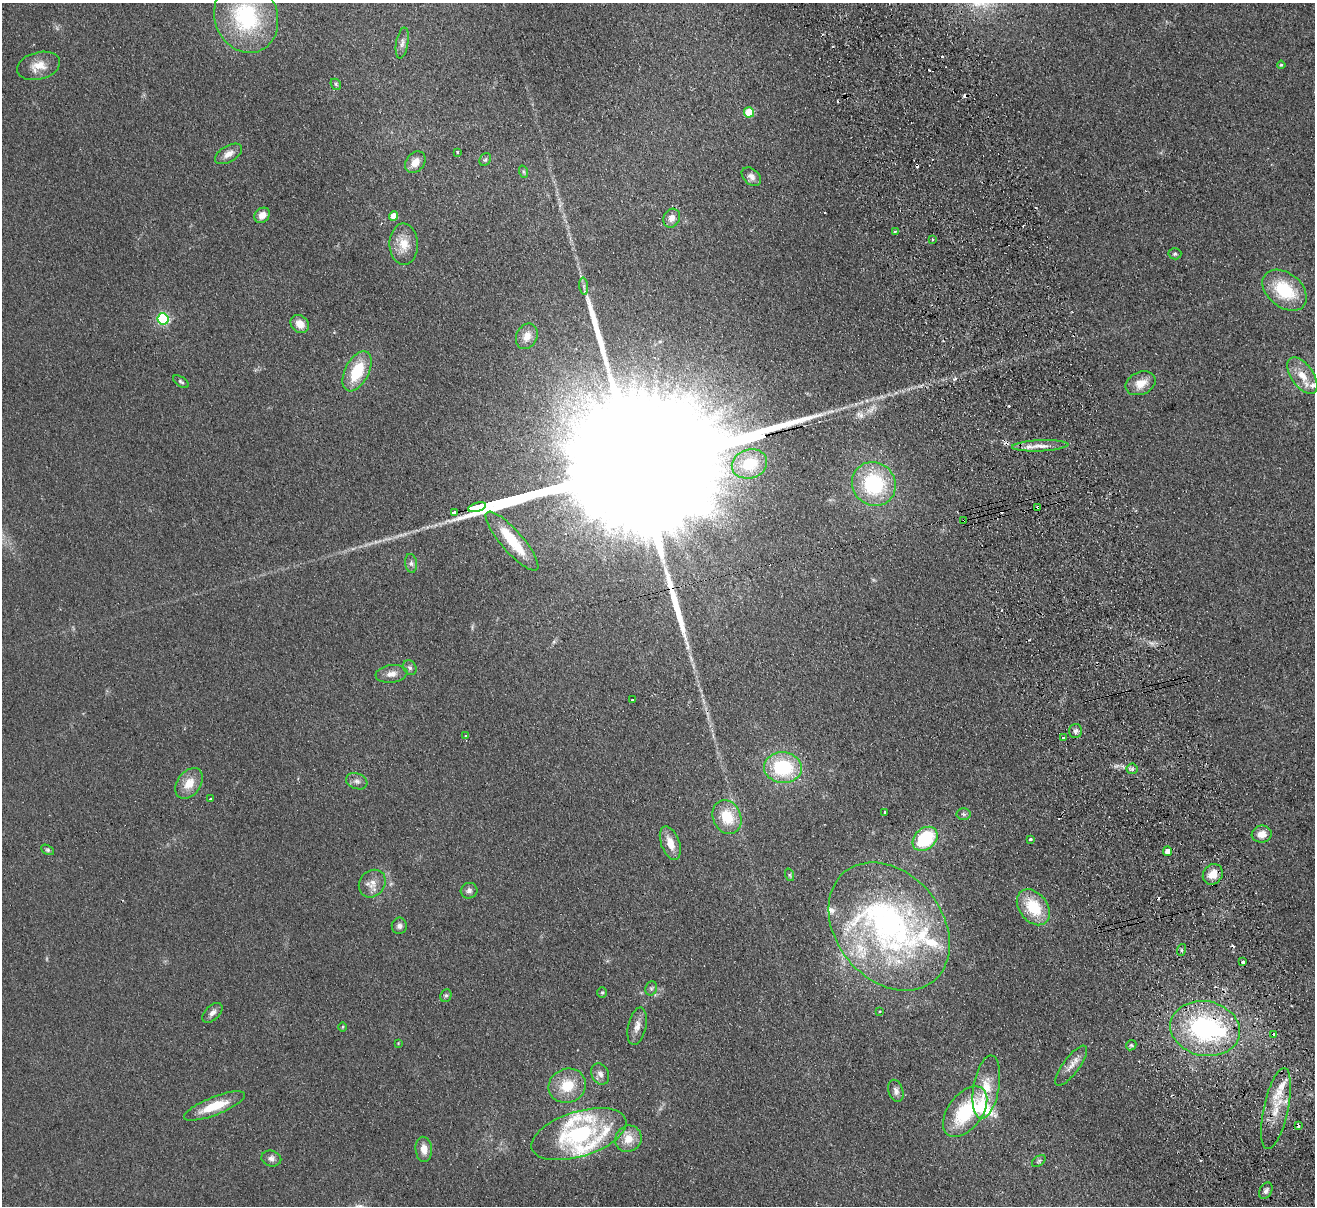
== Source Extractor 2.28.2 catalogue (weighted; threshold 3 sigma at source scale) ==
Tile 6 of 4 x 4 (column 2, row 2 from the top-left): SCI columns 1369-2681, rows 2696-3899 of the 5362 x 5269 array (HDU 1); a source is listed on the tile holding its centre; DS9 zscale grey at full resolution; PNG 1317 x 1208 px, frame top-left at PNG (2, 3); each listed source drawn as its Kron ellipse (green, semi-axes under 4 px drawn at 4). Shown black and unused: <1% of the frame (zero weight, under 2 of 3 exposures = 3% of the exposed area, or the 3 px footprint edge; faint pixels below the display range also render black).
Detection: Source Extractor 2.28.2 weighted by HDU 2 'WHT'; one run over the whole footprint, this tile lists its part. Background 0.13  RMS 0.011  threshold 0.0508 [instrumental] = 3 sigma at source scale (4.5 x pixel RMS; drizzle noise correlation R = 1.50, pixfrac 1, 0.05/0.05 arcsec/px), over >= 5 px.
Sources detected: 124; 4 inside a brighter object's white glare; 13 cosmic-ray / hot-pixel residue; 2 long thin detections or spike segments (spike, bleed or trail) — neither listed nor drawn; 13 inside a brighter listed object's ellipse — not listed separately; the other 92 listed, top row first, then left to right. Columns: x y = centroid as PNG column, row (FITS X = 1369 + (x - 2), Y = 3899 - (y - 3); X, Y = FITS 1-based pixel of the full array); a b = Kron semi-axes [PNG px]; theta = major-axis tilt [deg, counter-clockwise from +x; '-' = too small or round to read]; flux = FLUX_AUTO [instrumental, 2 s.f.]
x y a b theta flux
246 17 37 31 -70 120
402 43 15 6 80 4.9
1281 65 4 4 - 1.3
38 66 22 13 14 17
336 84 6 5 - 1.6
749 112 5 5 - 38
458 152 3 3 - 2.8
228 154 15 8 31 8.3
485 160 7 5 52 2.1
415 162 12 9 53 12
524 172 6 4 -71 1.6
751 177 11 7 -42 5.4
262 215 8 7 - 8.8
393 216 5 4 - 14
672 218 10 8 64 7
895 231 3 2 - 1.8
932 239 3 2 - 1.8
404 244 20 14 -89 19
1175 254 6 5 - 1.9
584 286 9 4 -83 2.7
1285 290 25 17 -39 55
163 319 6 5 - 140
300 324 10 8 -43 12
527 336 13 10 65 11
357 371 22 12 63 42
1302 376 21 11 -54 19
181 382 9 4 -32 2.2
1141 383 16 11 24 16
1040 446 28 5 2 12
749 464 18 14 19 43
874 484 23 21 -47 90
477 507 9 3 15 2000
1038 507 3 2 - 1.7
454 513 4 3 - 110
964 520 4 3 - 8.7
512 541 38 11 -49 42
411 563 9 6 -81 3.5
410 668 8 6 -57 3.2
391 674 16 9 7 8.3
633 700 3 3 - 1.9
1076 731 7 6 - 3.4
466 736 3 3 - 2.3
1063 737 3 2 - 1.8
783 768 19 15 -4 76
1132 769 5 5 - 2.3
357 781 11 7 -20 5
189 783 17 11 53 17
210 799 4 3 - 4.1
885 812 3 3 - 1.4
964 814 7 6 - 2.5
727 817 17 14 -64 32
1262 834 10 8 8 11
925 839 14 10 42 66
1030 840 4 3 - 3.2
670 843 17 9 -70 15
48 850 7 4 -27 2
1168 851 5 4 - 9
1213 874 11 9 52 16
790 875 6 4 -71 1.6
372 884 15 12 49 11
469 891 8 8 - 4.1
1033 907 20 14 -52 44
399 926 8 7 - 4
889 927 70 53 -51 320
1181 950 6 4 71 1.6
1243 962 3 3 - 5.2
651 988 7 5 69 2.3
602 992 5 5 - 1.4
446 996 6 5 - 2
879 1011 3 2 - 1.1
212 1013 12 7 44 5.6
637 1026 19 9 77 9.3
343 1027 5 3 - 0.95
1205 1029 35 27 -11 170
1274 1034 3 3 - 1.3
398 1043 3 3 - 0.83
1131 1045 5 5 - 1.7
1071 1066 24 8 53 10
600 1074 11 8 -64 6
567 1086 19 17 22 30
986 1087 32 13 80 27
896 1091 11 7 -74 4.9
215 1106 32 9 22 33
1276 1109 41 12 78 32
965 1112 29 17 53 69
1298 1125 4 3 - 3.4
579 1134 49 22 17 110
628 1139 14 12 45 16
424 1149 12 8 -85 10
271 1159 10 8 -14 5
1039 1161 8 5 36 2
1266 1191 9 6 61 3.7
Overlapping masked pixels (flux is a lower limit): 4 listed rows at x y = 1038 507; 454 513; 964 520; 1205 1029